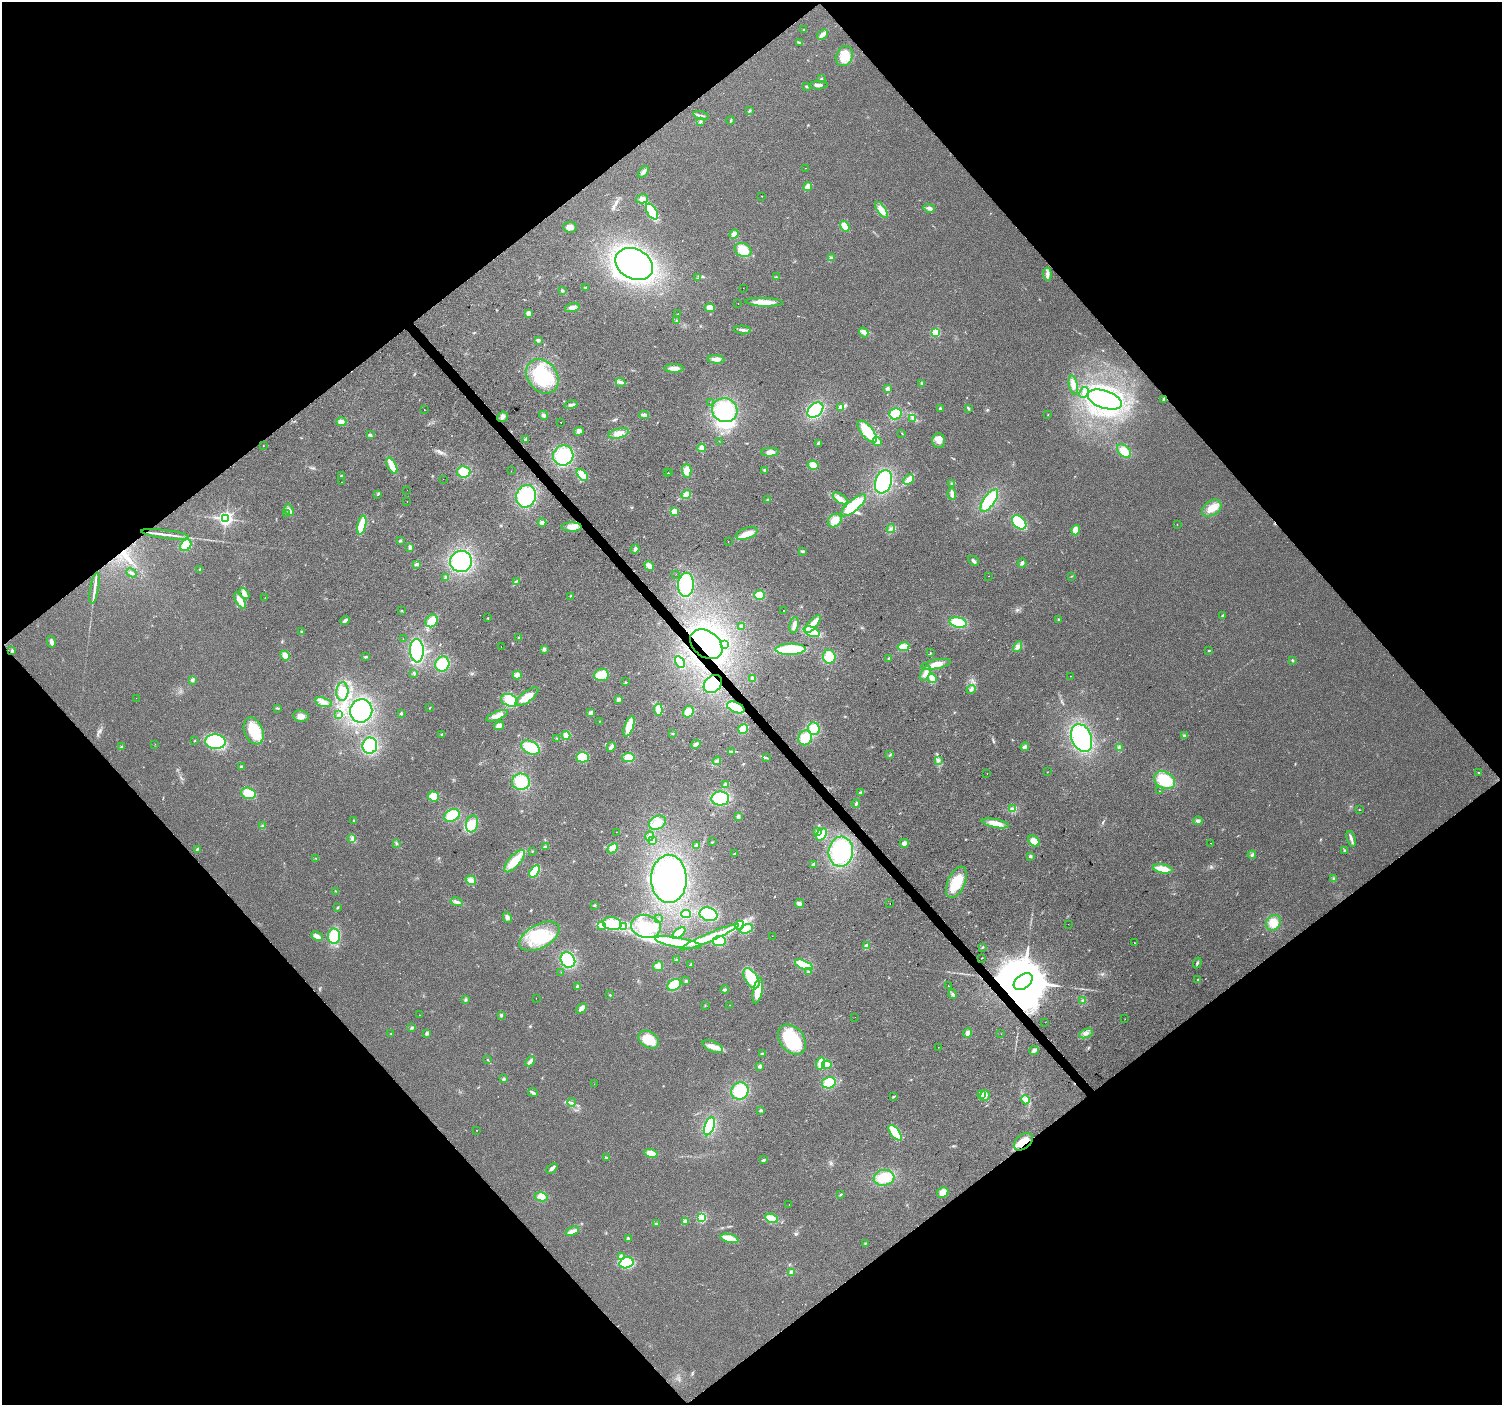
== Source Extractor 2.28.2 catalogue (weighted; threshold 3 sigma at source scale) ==
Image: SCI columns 5-6004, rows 206-5817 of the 6004 x 5959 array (HDU 1 of 3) = the unmasked area's bounding box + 8 px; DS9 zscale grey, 4 x 4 block average (1 PNG px = mean of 4 x 4 image px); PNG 1504 x 1407 px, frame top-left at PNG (2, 2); each listed source drawn as its Kron ellipse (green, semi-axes under 4 px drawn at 4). Shown black and unused: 50% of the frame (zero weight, under 2 of 3 exposures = <1% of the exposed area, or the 3 px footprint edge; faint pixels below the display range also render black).
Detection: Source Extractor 2.28.2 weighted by HDU 2 'WHT'. Background 0.023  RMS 0.0061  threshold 0.0276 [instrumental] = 3 sigma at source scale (4.5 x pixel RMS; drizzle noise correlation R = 1.50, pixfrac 1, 0.0396/0.0396 arcsec/px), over >= 5 px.
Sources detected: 446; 1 too faint to see at this stretch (4 x 4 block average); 9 inside a brighter object's white glare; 14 cosmic-ray / hot-pixel residue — neither listed nor drawn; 1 coinciding with a brighter row at this scale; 14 inside a brighter listed object's ellipse — not listed separately; the other 407 listed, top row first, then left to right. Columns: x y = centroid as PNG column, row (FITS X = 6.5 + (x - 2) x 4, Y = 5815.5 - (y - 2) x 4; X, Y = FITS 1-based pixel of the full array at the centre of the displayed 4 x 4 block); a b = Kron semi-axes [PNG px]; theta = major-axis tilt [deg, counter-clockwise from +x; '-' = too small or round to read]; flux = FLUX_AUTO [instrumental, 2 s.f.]
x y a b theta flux
803 30 2 2 - 11
823 34 6 3 41 23
799 42 4 2 - 3.1
844 56 10 8 64 62
821 79 2 2 - 17
818 85 9 3 3 13
806 86 3 2 - 3.8
749 111 3 2 - 2.7
701 116 8 2 -17 6.9
731 120 4 2 - 3.5
700 121 3 2 - 3.8
805 168 2 2 - 1.6
643 172 7 2 56 8.5
808 187 4 3 - 25
762 196 2 2 - 2.3
642 199 6 4 16 13
929 208 6 3 -15 11
882 210 9 4 -55 36
652 212 9 5 -59 97
845 226 6 4 -59 35
570 227 7 5 -7 20
734 234 5 4 - 19
743 250 9 6 -25 76
831 258 4 3 - 5.7
634 264 20 15 -28 970
1047 274 6 3 -84 11
776 277 3 2 - 3.2
698 278 2 2 - 1.4
585 287 2 2 - 3.2
743 288 2 2 - 0.6
562 291 3 2 - 4.5
764 302 19 4 -2 47
738 304 2 2 - 3.5
572 308 7 3 16 19
710 308 5 4 - 35
528 313 3 3 - 14
678 314 3 2 - 2
677 321 3 2 - 2.6
742 330 8 2 -6 10
935 332 2 2 - 260
864 333 5 4 - 11
538 340 4 3 - 6.2
716 359 8 4 -5 20
674 368 10 4 0 23
542 376 19 14 -51 210
621 382 5 2 - 8.4
922 383 3 2 - 2.7
1073 385 10 4 -78 19
887 389 4 3 - 10
1084 392 5 3 - 7.8
1105 399 17 9 -18 340
1164 399 3 2 - 6.5
710 402 2 2 - 0.76
571 405 6 3 14 9
841 407 2 2 - 46
968 408 4 2 - 3.7
940 409 3 3 - 5.3
424 410 2 2 - 3.2
725 410 13 12 - 210
815 410 9 6 42 160
895 414 6 5 - 78
543 415 4 3 - 7.7
644 415 5 3 - 14
1048 415 2 2 - 1.1
502 417 5 5 - 12
913 418 3 2 - 3.8
341 422 5 4 - 19
561 423 2 2 - 2
579 431 5 4 - 12
867 432 13 6 -50 100
619 433 10 4 14 27
902 433 2 2 - 1.3
370 435 3 3 - 5
525 439 3 2 - 3.3
938 440 7 6 - 25
719 441 2 2 - 0.85
877 442 5 4 - 16
818 444 3 2 - 11
263 445 2 2 - 0.85
702 448 4 3 - 27
1124 451 8 5 -46 47
770 452 9 4 3 19
563 455 10 10 - 170
813 465 5 4 - 30
392 466 9 4 -64 47
765 470 3 3 - 5.3
511 471 2 2 - 0.59
687 471 7 4 -89 39
464 472 7 5 -10 73
668 473 2 2 - 7
670 473 2 2 - 5.8
341 475 2 2 - 2.8
582 475 7 4 -47 51
443 479 2 2 - 2
908 480 6 3 44 33
341 482 2 2 - 19
884 482 12 8 71 260
952 484 3 2 - 3.8
407 490 2 2 - 2.2
952 494 6 3 -86 13
378 495 2 2 - 2.3
686 495 5 4 - 24
526 496 11 10 - 230
840 498 9 3 -35 18
767 500 3 2 - 2.7
989 501 13 5 55 200
407 502 2 2 - 1.7
854 505 15 5 41 130
1212 508 11 7 35 43
289 510 6 3 -63 12
674 511 4 3 - 29
286 514 2 2 - 2.1
225 519 3 2 - 1200
835 520 8 6 42 36
542 522 4 3 - 12
1019 522 8 5 -42 120
1177 524 2 2 - 0.81
362 525 10 4 77 97
572 527 10 4 0 29
891 529 4 3 - 7.8
1076 530 5 4 - 26
747 533 11 5 17 34
165 534 24 2 -7 25
400 541 3 2 - 3.6
728 541 2 2 - 0.85
186 545 6 5 - 54
410 547 4 3 - 9.7
635 549 5 3 - 8
802 551 4 2 - 3.9
461 561 11 10 - 250
973 561 6 3 -41 7.7
1022 563 4 3 - 8.2
417 564 4 3 - 7.9
649 566 5 4 - 21
200 569 3 2 - 2.7
131 573 5 2 - 6.7
676 574 2 2 - 0.59
989 576 2 2 - 1.3
1071 576 2 2 - 1.3
446 577 4 3 - 6.7
516 582 3 2 - 4.2
686 585 12 8 86 130
94 588 16 2 80 19
244 594 6 4 -50 17
760 595 5 5 - 36
570 596 2 2 - 1.3
265 598 2 2 - 1
240 601 9 3 -59 35
784 610 2 2 - 4
402 611 2 2 - 1.3
1223 615 2 2 - 2.9
488 618 2 2 - 1.8
1058 619 2 2 - 2.6
345 621 5 2 - 11
432 621 7 5 51 54
958 622 9 5 -10 92
813 624 11 4 50 41
794 625 8 3 81 22
742 626 3 3 - 6.4
302 632 3 2 - 3.7
812 632 8 4 -23 110
519 638 3 3 - 4.7
403 639 2 2 - 0.82
51 642 6 4 -78 11
706 644 18 13 -38 450
724 644 2 2 - 1.6
501 647 2 2 - 18
903 647 6 4 11 40
1018 647 5 3 - 11
544 649 4 3 - 6.3
791 649 15 5 2 200
12 651 4 2 - 6
417 651 12 7 -88 190
1209 651 2 2 - 8.5
930 653 3 2 - 1.8
285 655 5 4 - 25
366 657 3 2 - 4.2
829 657 7 6 - 74
889 658 4 2 - 3.8
1292 660 3 3 - 3.7
680 662 6 3 -60 71
442 664 8 7 - 110
936 664 15 4 11 37
414 673 2 2 - 1.6
925 673 8 4 62 18
517 675 4 3 - 24
601 675 7 6 - 64
1070 676 2 2 - 1.3
753 678 4 4 - 8.5
932 678 5 4 - 40
192 680 2 2 - 3.4
626 682 2 2 - 2.4
713 684 10 8 42 150
971 690 5 2 - 6.8
342 691 9 6 85 47
527 697 14 5 37 57
136 698 2 2 - 1.2
619 699 3 3 - 13
509 700 9 6 -21 59
323 702 9 4 -16 20
736 707 9 5 -23 100
277 708 4 2 - 2.8
430 708 2 2 - 1.9
658 710 6 3 -87 36
361 711 12 11 - 290
688 712 6 5 - 39
401 713 3 2 - 3.9
591 713 4 3 - 16
338 715 2 2 - 1.5
301 716 8 5 -8 18
497 716 11 4 21 28
600 721 2 2 - 1.2
499 726 5 3 - 17
629 726 11 4 70 64
814 728 6 6 - 60
743 729 5 4 - 49
254 731 14 9 -68 110
672 733 2 2 - 1.4
442 734 2 2 - 2.8
566 735 4 3 - 24
1184 736 3 3 - 5.9
557 738 2 2 - 1.3
805 738 7 6 - 62
1082 738 14 10 -68 300
195 741 2 2 - 2.2
215 742 10 7 -3 160
155 744 2 2 - 0.76
696 744 5 3 - 9.7
370 746 8 7 - 150
121 747 3 2 - 3.7
611 747 5 3 - 12
1025 747 4 3 - 9
1119 747 2 2 - 2.7
530 748 10 6 -25 94
731 751 3 2 - 1.8
890 755 2 2 - 1.8
583 757 6 5 - 80
628 757 6 4 8 37
766 758 3 2 - 1.7
938 760 3 3 - 5.2
717 761 4 3 - 7.9
241 766 2 2 - 2.7
1047 772 2 2 - 1.8
1479 773 2 2 - 1.7
987 774 2 2 - 1.1
1165 780 11 8 -27 110
521 782 9 8 - 100
726 785 3 2 - 15
1159 791 2 2 - 1.3
860 792 3 2 - 4
248 793 7 5 -15 67
433 796 5 5 - 40
720 799 9 7 -2 150
856 804 4 2 - 6.4
1013 809 3 3 - 5.9
1359 809 2 2 - 0.93
452 815 8 6 28 70
738 816 3 3 - 5.2
354 821 2 2 - 2.1
1198 821 5 3 - 9
657 823 9 6 27 33
995 823 14 4 -11 46
472 824 8 6 76 42
262 826 3 2 - 4.4
817 831 2 2 - 19
616 832 2 2 - 0.51
821 835 7 4 50 56
649 836 5 4 - 14
352 839 3 2 - 2.7
1351 839 8 3 -72 11
652 841 2 2 - 33
1034 841 6 4 -45 32
712 842 2 2 - 1.9
397 843 3 2 - 3.3
904 843 4 3 - 13
1211 843 2 2 - 1.5
696 845 3 2 - 5.4
545 847 4 2 - 4.6
613 848 6 4 43 22
197 849 3 2 - 4.3
1345 850 2 2 - 3.4
532 851 2 2 - 1.9
841 852 15 12 83 300
734 854 2 2 - 2.6
1252 855 4 2 - 7
1030 856 3 2 - 4.1
315 858 2 2 - 1.5
514 861 14 5 49 93
813 864 3 2 - 4.5
1163 869 10 4 -10 50
534 871 7 4 56 94
669 879 24 17 -89 500
1334 879 4 3 - 5.6
471 880 5 4 - 20
956 882 17 8 66 97
336 891 2 2 - 1.9
457 902 6 3 -14 9.9
799 903 4 4 - 9.5
890 904 2 2 - 2.4
594 905 3 2 - 2.8
337 907 3 2 - 3.4
686 914 5 4 - 53
709 914 9 6 -14 130
507 917 5 4 - 13
658 919 2 2 - 1.1
1273 923 8 6 50 46
612 924 9 6 -11 44
1068 924 2 2 - 1.8
739 925 5 2 - 5.8
601 926 3 2 - 4.3
646 926 15 11 -13 100
623 927 4 2 - 4.8
746 929 7 4 22 28
679 933 8 4 42 27
317 936 6 4 -27 18
334 936 7 6 - 120
539 936 22 12 28 130
772 936 2 2 - 0.47
709 937 32 4 23 82
719 941 6 5 - 66
678 943 23 5 -10 68
1135 943 2 2 - 2.6
866 946 4 3 - 8.3
982 947 2 2 - 1.8
982 958 2 2 - 2.2
568 960 8 7 - 190
677 960 2 2 - 1.8
1197 963 5 2 - 4.8
691 964 2 2 - 9.7
804 965 9 4 -22 84
658 966 5 4 - 18
561 972 2 2 - 0.75
808 972 3 2 - 3.5
751 978 11 6 -58 120
1198 979 2 2 - 3.5
686 981 3 3 - 4.7
1023 982 11 6 37 38000
674 985 7 5 31 90
948 985 2 2 - 2.8
578 986 3 3 - 6.1
725 989 4 2 - 3.8
758 991 13 4 78 75
953 994 5 3 - 6.2
610 995 2 2 - 7.2
536 998 2 2 - 0.75
465 999 3 2 - 3.9
1082 1000 2 2 - 2.2
705 1005 2 2 - 1.3
730 1005 2 2 - 0.78
581 1008 6 3 46 26
419 1015 2 2 - 1.2
501 1015 3 2 - 4
855 1017 2 2 - 0.48
1125 1019 2 2 - 0.69
1045 1022 2 2 - 3.2
412 1028 3 3 - 4.1
391 1033 2 2 - 1.2
427 1033 2 2 - 38
968 1033 4 4 - 15
1086 1033 7 3 23 13
1001 1034 2 2 - 0.55
649 1040 11 7 -35 80
792 1040 17 12 -52 220
713 1047 11 5 -25 28
938 1047 2 2 - 1.6
1034 1050 5 3 - 12
763 1054 3 2 - 4.1
487 1059 2 2 - 1.3
530 1061 5 2 - 17
821 1063 6 3 71 48
827 1065 5 4 - 27
760 1066 4 3 - 7.3
504 1079 3 3 - 6.1
829 1083 7 5 15 79
594 1084 2 2 - 3.4
740 1091 9 8 - 120
533 1092 5 2 - 12
982 1094 2 2 - 85
894 1096 3 2 - 3
985 1096 5 4 - 18
1026 1100 4 3 - 10
571 1102 4 2 - 4.5
761 1110 3 2 - 3.6
709 1126 9 5 69 150
476 1130 2 2 - 0.8
895 1133 9 4 -53 81
1023 1142 11 7 39 47
651 1153 7 3 -14 43
607 1158 4 2 - 4.4
763 1160 4 2 - 5.8
552 1168 6 3 41 11
884 1178 10 8 7 69
943 1192 6 5 - 23
840 1195 3 2 - 3.2
541 1197 6 4 -13 25
789 1204 2 2 - 0.98
701 1217 2 2 - 360
772 1218 6 3 -23 70
685 1221 2 2 - 53
656 1224 3 2 - 5.2
572 1231 7 3 22 27
628 1238 3 2 - 3
729 1238 9 4 -14 53
865 1243 3 2 - 2.5
621 1256 2 2 - 42
626 1263 7 5 15 110
792 1272 2 2 - 32
Overlapping masked pixels (flux is a lower limit): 5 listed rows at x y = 706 644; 713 684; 736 707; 1023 982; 1023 1142
Diffuse or blended objects may show on this block-average render without a row.